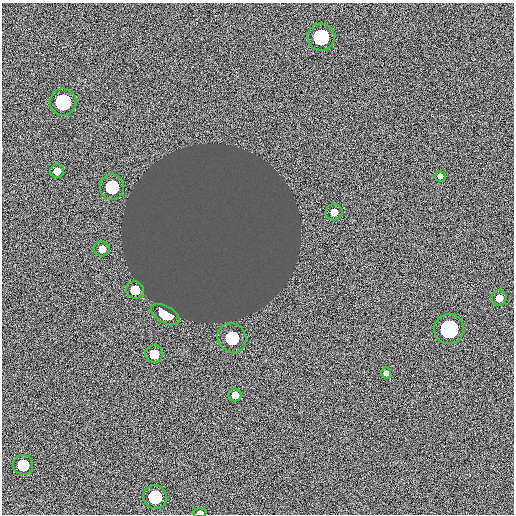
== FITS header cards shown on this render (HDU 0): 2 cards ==
NAXIS1  =                  512
NAXIS2  =                  512

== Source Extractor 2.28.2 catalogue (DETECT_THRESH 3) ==
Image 512 x 512 px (HDU 0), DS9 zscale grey, 1 PNG px = 1 image px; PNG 516 x 516 px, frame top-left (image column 1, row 512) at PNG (2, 3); each listed source drawn as its Kron ellipse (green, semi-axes under 4 px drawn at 4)
Background -0.00696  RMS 0.98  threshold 2.95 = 3 sigma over >= 5 px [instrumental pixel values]
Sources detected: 18; all 18 listed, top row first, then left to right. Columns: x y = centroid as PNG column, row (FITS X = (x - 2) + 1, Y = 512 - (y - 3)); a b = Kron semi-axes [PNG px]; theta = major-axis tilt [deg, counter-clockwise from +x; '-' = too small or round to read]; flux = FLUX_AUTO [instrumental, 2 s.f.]
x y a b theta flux
321 37 13 13 - 2300
63 102 13 13 - 2100
57 171 7 7 - 570
440 176 5 5 - 200
112 187 12 12 - 1500
334 212 8 8 - 450
102 249 7 7 - 400
135 290 9 8 - 940
499 298 8 7 - 480
165 314 16 8 -29 670
449 329 15 15 - 1800
232 338 15 14 - 830
154 354 9 8 - 710
386 373 5 5 - 250
235 395 6 6 - 320
23 465 10 10 - 1000
155 497 12 12 - 1700
200 513 7 4 3 290
At the frame edge (FLAGS 8, measured only in part): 1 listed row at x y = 200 513